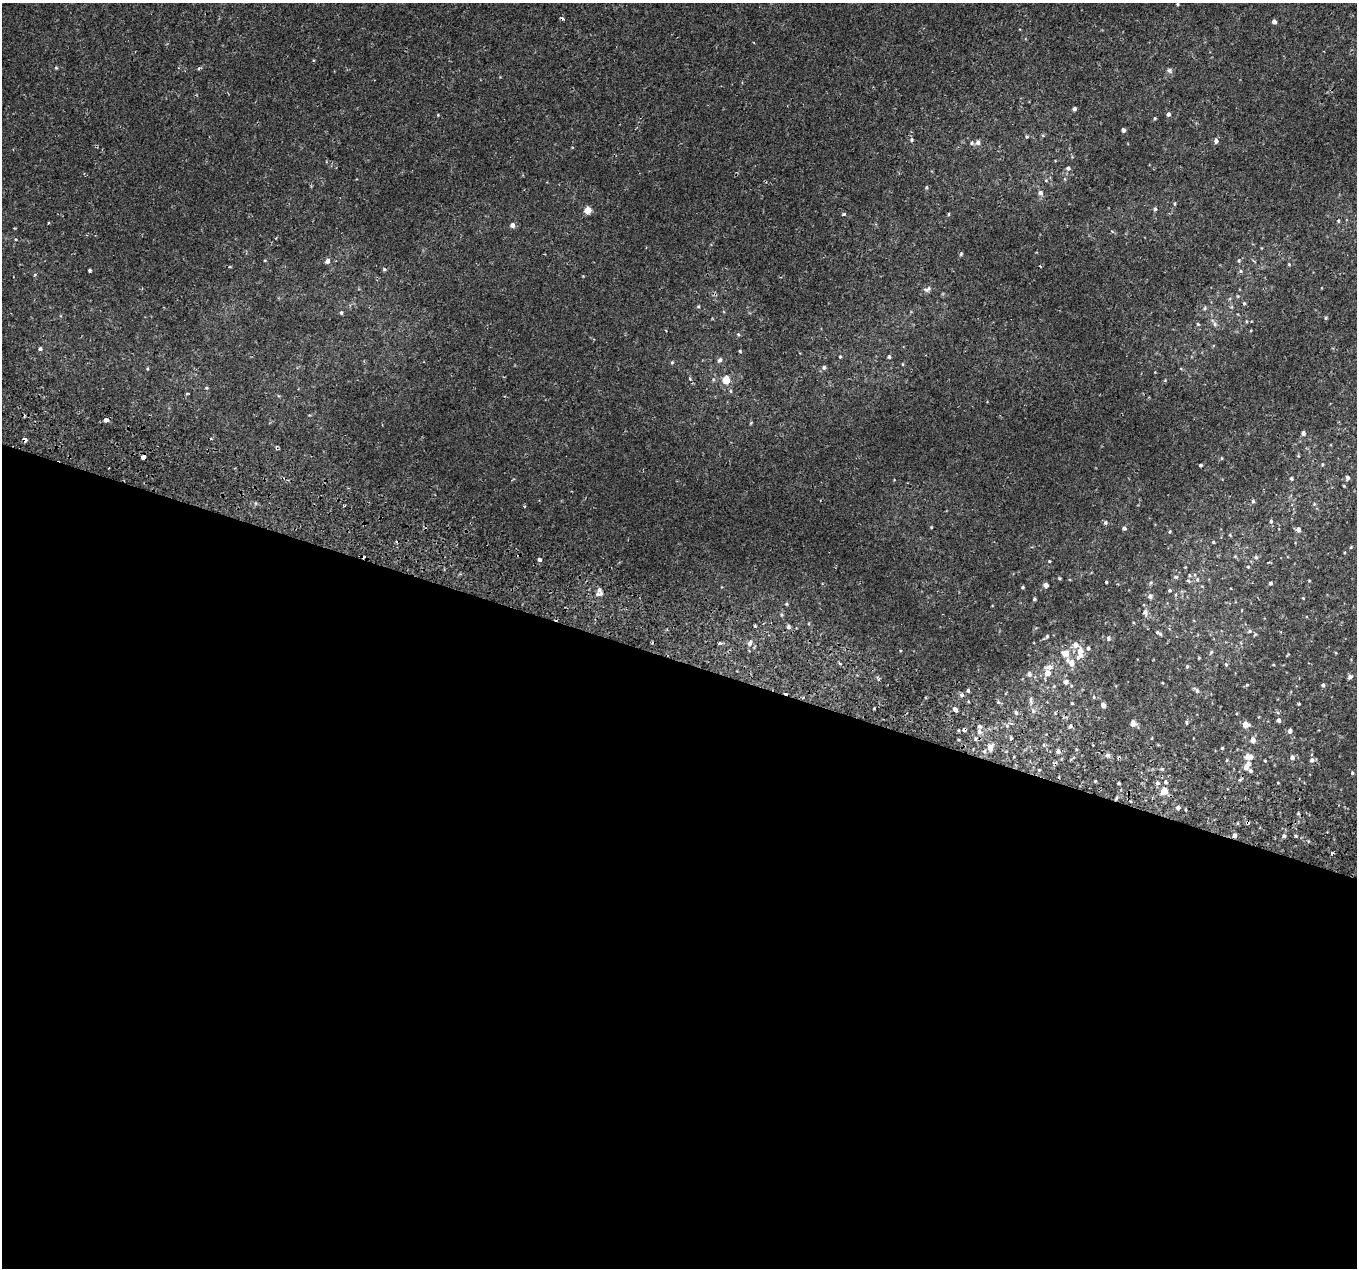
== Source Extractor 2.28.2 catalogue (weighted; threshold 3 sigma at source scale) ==
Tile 14 of 4 x 4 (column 2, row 4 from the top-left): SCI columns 1414-2768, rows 306-1571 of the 5544 x 5737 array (HDU 1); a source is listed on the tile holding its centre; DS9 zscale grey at full resolution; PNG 1359 x 1270 px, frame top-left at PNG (2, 3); no overlay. Shown black and unused: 48% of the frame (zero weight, under 2 of 3 exposures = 5% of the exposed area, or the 3 px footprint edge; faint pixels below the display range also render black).
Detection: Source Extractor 2.28.2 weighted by HDU 2 'WHT'; one run over the whole footprint, this tile lists its part. Background 5.62e-04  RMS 0.0017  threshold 0.00757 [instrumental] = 3 sigma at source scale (4.5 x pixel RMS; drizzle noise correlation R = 1.50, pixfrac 1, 0.0396/0.0396 arcsec/px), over >= 5 px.
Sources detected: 136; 8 cosmic-ray / hot-pixel residue — not listed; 3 inside a brighter listed object's ellipse — not listed separately; the other 125 listed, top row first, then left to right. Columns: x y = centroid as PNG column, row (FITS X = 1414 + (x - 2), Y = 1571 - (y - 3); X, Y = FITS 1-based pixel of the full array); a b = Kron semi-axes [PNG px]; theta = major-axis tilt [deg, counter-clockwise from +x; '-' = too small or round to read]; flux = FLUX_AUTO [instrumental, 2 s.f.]
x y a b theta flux
1177 4 4 4 - 0.16
562 19 3 3 - 0.38
1274 22 4 4 - 0.57
199 68 5 3 - 0.19
1169 70 6 6 - 0.28
1074 109 4 4 - 0.36
1168 114 5 4 - 0.36
1155 118 4 3 - 0.15
1123 130 4 4 - 0.37
1027 136 5 3 - 0.17
911 140 4 4 - 0.19
1216 141 5 4 - 0.48
972 143 5 4 - 0.22
978 143 6 6 - 0.46
1068 168 5 4 - 0.29
926 187 5 3 - 0.14
1040 193 6 5 - 0.45
1155 209 4 4 - 0.24
588 210 5 5 - 2.1
844 214 5 2 - 0.16
948 214 5 3 - 0.13
512 225 5 5 - 0.51
961 254 5 4 - 0.17
328 261 6 5 - 0.42
1040 266 3 2 - 0.14
384 269 5 4 - 0.17
89 270 3 3 - 0.23
1241 271 5 3 - 0.17
927 289 11 5 12 0.39
1244 303 4 4 - 0.18
341 313 5 4 - 0.2
1198 324 4 4 - 0.14
1215 324 6 5 - 0.33
738 334 5 3 - 0.15
40 349 5 4 - 0.26
740 351 4 3 - 0.13
840 357 4 3 - 0.13
889 357 4 4 - 0.21
720 360 6 5 - 0.34
672 362 5 3 - 0.14
824 367 6 4 76 0.27
726 380 6 5 - 2.4
106 420 5 4 - 0.41
1303 433 5 4 - 0.43
25 439 4 3 - 1
143 457 4 3 - 2.7
1200 465 3 3 - 0.22
1291 478 5 4 - 0.22
1347 478 6 5 - 0.34
1253 501 5 4 - 0.23
1271 521 5 4 - 0.22
1105 523 6 4 -89 0.23
1124 528 4 4 - 0.3
1298 529 5 5 - 0.5
1213 542 4 3 - 0.13
1256 557 5 4 - 0.21
539 560 4 3 - 1.4
1197 580 5 3 - 0.19
1106 582 3 3 - 0.13
1271 583 4 3 - 0.23
1046 585 4 4 - 0.71
1023 587 4 3 - 0.17
1170 590 4 4 - 0.16
599 594 11 5 16 0.46
1150 596 6 5 - 0.39
1034 599 4 3 - 0.2
786 604 4 4 - 0.15
1145 612 6 5 - 0.43
755 626 3 3 - 0.75
788 627 5 5 - 0.34
1250 631 5 4 - 0.19
1158 633 7 3 -34 0.28
1047 636 5 4 - 0.19
1108 638 6 4 -86 0.24
719 643 3 3 - 0.38
749 643 7 5 62 0.42
1088 648 4 4 - 0.23
1080 652 13 7 -89 1.4
1211 652 6 3 72 0.16
1065 653 9 7 -8 1.2
1071 662 9 6 -39 1.1
1226 665 5 3 - 0.14
1187 666 5 3 - 0.14
1049 667 7 6 - 0.68
1047 673 6 6 - 1
1029 674 6 5 - 0.42
1350 677 6 5 - 0.4
879 679 4 3 - 0.27
1066 682 5 5 - 0.44
1323 685 5 4 - 0.28
968 690 4 4 - 0.22
1197 691 6 4 -46 0.26
962 695 6 5 - 0.3
1094 697 5 3 - 0.12
1031 699 8 4 -82 0.32
1103 705 4 4 - 0.73
955 709 6 4 -50 0.43
1016 713 5 4 - 0.23
1279 720 5 4 - 0.41
1133 724 5 5 - 0.93
1245 725 5 5 - 1.3
1070 726 5 4 - 0.25
1290 731 5 4 - 0.44
979 732 6 5 - 0.5
1253 740 5 5 - 0.89
990 747 6 5 - 0.97
1222 748 4 3 - 0.14
1058 751 5 4 - 0.42
1107 755 6 5 - 0.42
1249 757 9 7 -2 0.86
1292 757 5 5 - 0.44
1312 760 6 5 - 0.39
1265 761 3 3 - 0.13
1246 766 11 6 53 1.2
1162 769 5 3 - 0.2
1250 771 5 5 - 0.25
1352 773 4 4 - 0.17
1166 782 4 3 - 0.22
1119 783 4 3 - 0.17
1157 783 5 4 - 0.31
1164 791 5 5 - 2.1
1178 807 5 4 - 0.39
1234 835 5 4 - 0.45
1284 836 5 4 - 0.23
1332 853 4 3 - 0.62
Overlapping masked pixels (flux is a lower limit): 2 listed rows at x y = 25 439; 1234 835
Unlisted compact peaks at least as high as the median listed source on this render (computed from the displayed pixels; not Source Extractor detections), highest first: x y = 1049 561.